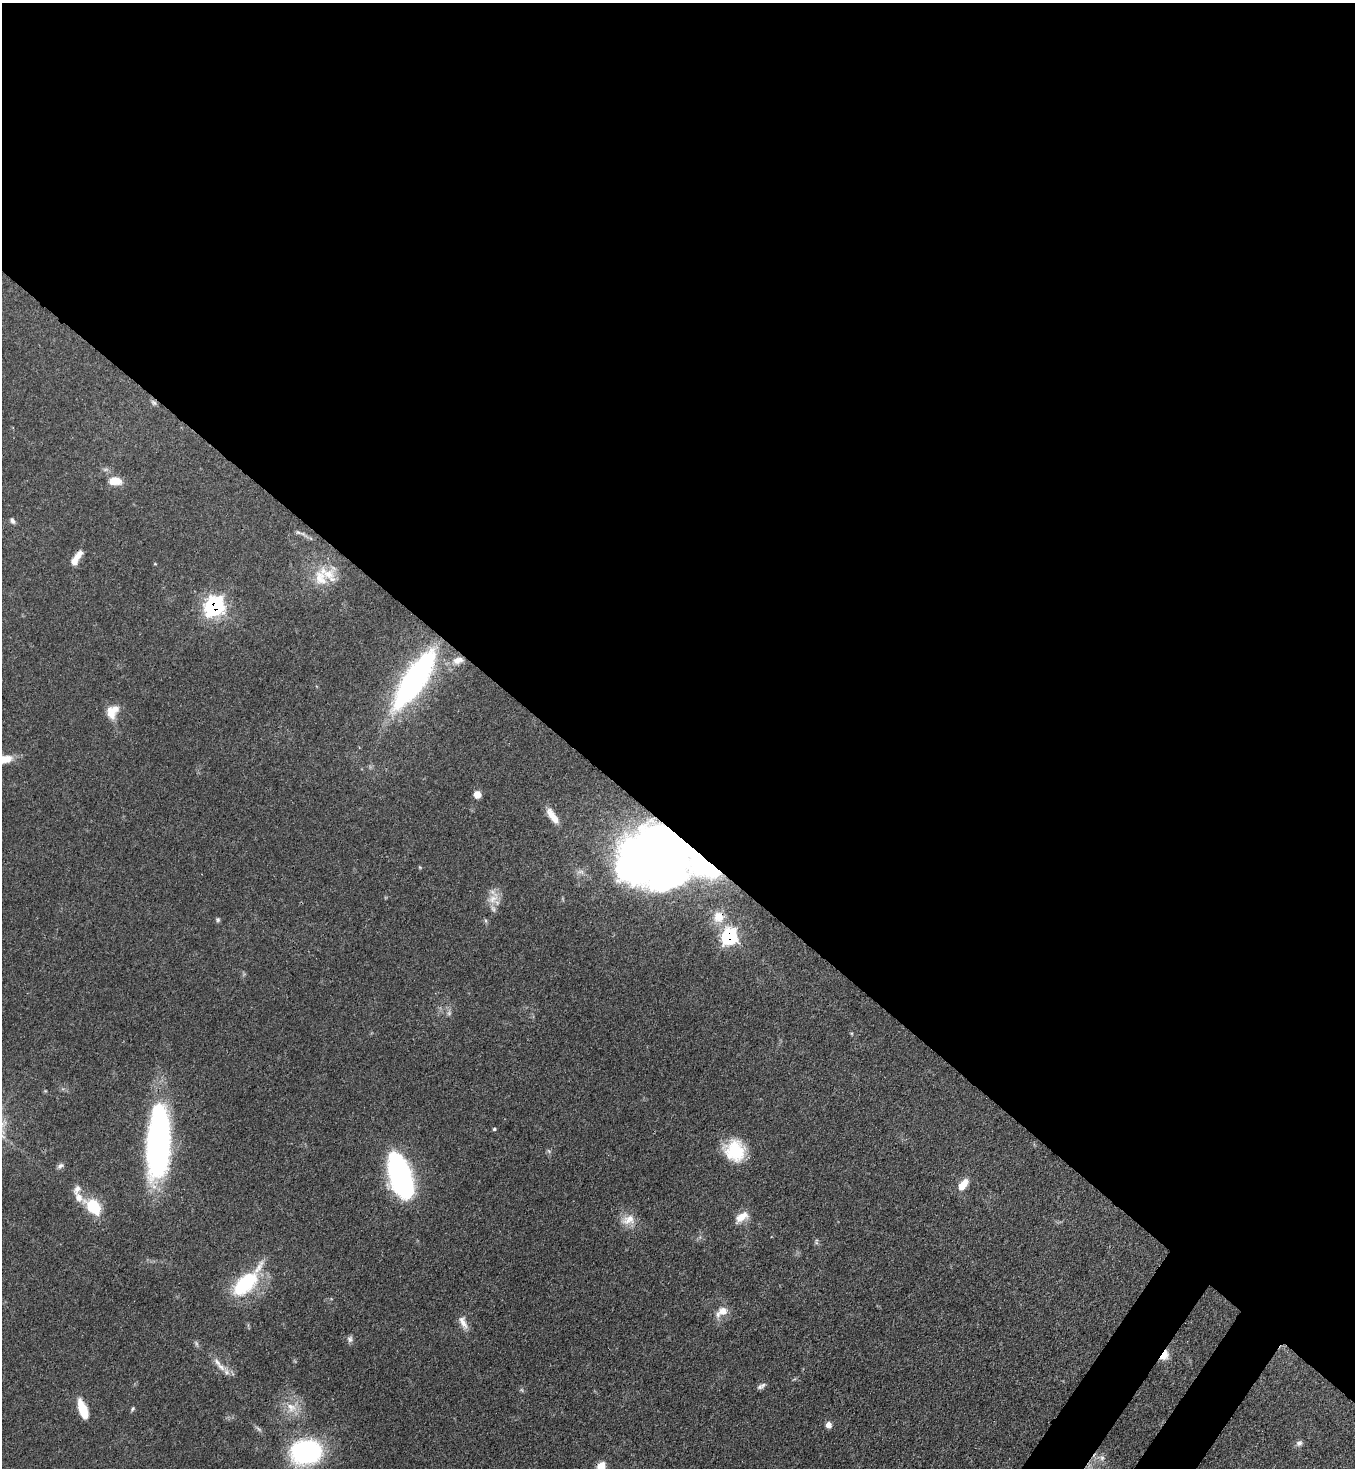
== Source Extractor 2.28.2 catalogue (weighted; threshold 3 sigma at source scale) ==
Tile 3 of 4 x 4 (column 3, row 1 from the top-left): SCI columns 2934-4286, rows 4462-5927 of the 6015 x 5992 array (HDU 1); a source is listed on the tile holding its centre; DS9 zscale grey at full resolution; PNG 1357 x 1470 px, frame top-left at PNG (2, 3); no overlay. Shown black and unused: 58% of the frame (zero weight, under 3 of 4 exposures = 7% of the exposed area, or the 3 px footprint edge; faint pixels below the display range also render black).
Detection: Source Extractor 2.28.2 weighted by HDU 2 'WHT'; one run over the whole footprint, this tile lists its part. Background 0.0644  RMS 0.0036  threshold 0.0163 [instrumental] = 3 sigma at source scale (4.5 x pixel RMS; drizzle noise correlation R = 1.50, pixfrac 1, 0.05/0.05 arcsec/px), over >= 5 px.
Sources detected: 50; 1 inside a brighter object's white glare — not listed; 5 inside a brighter listed object's ellipse — not listed separately; the other 44 listed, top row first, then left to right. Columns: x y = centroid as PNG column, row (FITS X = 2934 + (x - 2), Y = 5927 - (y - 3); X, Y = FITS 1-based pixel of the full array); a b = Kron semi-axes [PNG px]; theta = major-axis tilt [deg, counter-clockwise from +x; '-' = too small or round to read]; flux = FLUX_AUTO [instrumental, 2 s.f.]
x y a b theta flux
154 403 9 6 -44 0.92
115 481 13 8 1 6.4
12 521 8 5 -64 1
298 533 11 5 -17 1
76 558 19 6 57 4.5
327 573 32 13 -39 8.4
214 606 10 8 46 110
458 660 16 9 16 4
415 680 58 18 56 100
111 713 18 11 -77 4.8
3 759 21 9 -1 6.5
477 794 6 6 - 4.6
552 816 25 9 -56 5.3
655 855 52 45 10 420
493 899 17 10 29 4
718 917 18 17 - 6.7
218 920 6 5 - 0.63
729 937 8 8 - 72
449 1013 7 6 - 0.85
494 1129 4 4 - 0.48
158 1145 60 21 88 110
735 1151 23 21 -60 16
60 1166 9 6 43 1.1
400 1176 35 14 -72 130
963 1185 14 7 53 4.9
79 1198 14 10 -59 3.4
93 1206 15 10 -40 17
742 1217 18 9 34 4.4
629 1220 19 13 24 4.8
246 1283 36 15 47 28
722 1312 18 10 36 4.2
463 1323 21 8 -67 2.9
350 1339 9 7 -83 1.2
1164 1355 11 7 60 4.8
221 1367 14 8 -41 3.2
763 1385 11 6 64 1.2
291 1408 17 14 -35 6.1
83 1409 20 8 -70 8.5
132 1409 7 5 54 0.62
828 1425 6 6 - 2.3
1299 1443 8 8 - 1.2
307 1452 27 21 7 59
1102 1458 8 6 69 1.1
601 1466 8 6 46 5.2
Overlapping masked pixels (flux is a lower limit): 7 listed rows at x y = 154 403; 76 558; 214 606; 655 855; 718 917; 729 937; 1164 1355
Isophote crosses this tile's border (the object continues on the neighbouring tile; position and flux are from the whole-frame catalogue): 2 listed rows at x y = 3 759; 601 1466